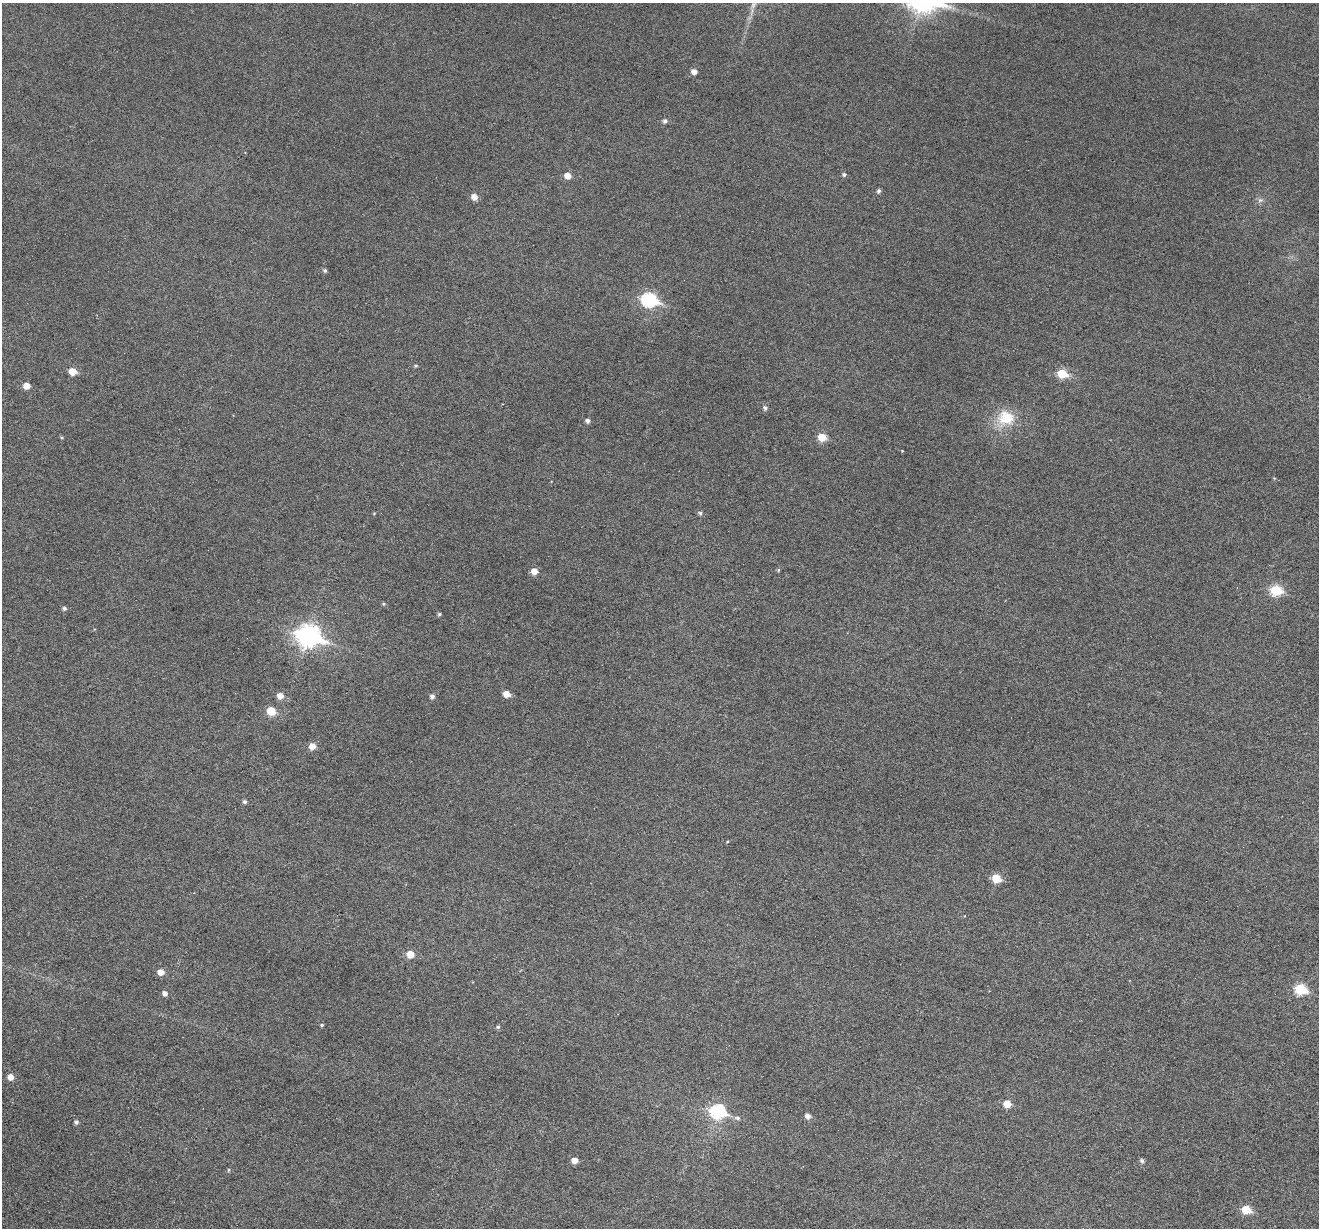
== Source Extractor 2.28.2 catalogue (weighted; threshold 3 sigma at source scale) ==
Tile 7 of 4 x 4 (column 3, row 2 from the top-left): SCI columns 2639-3955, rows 2709-3934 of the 5273 x 5289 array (HDU 1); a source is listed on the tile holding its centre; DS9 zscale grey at full resolution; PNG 1321 x 1230 px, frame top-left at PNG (2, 3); no overlay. Nothing masked; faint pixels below the display range render black.
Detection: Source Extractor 2.28.2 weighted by HDU 2 'WHT'; one run over the whole footprint, this tile lists its part. Background 0.0472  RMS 0.0054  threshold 0.0222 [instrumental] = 3 sigma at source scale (4.09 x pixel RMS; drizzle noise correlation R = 1.36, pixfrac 0.8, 0.05/0.05 arcsec/px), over >= 5 px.
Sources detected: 50; all 50 listed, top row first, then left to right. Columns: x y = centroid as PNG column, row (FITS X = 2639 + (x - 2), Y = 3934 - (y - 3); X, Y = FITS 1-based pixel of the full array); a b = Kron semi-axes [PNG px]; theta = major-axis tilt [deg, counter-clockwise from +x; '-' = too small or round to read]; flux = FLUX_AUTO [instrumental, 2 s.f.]
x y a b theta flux
694 72 5 5 - 2.9
665 121 5 5 - 1.3
844 174 5 5 - 0.98
567 176 6 5 - 5.2
879 191 5 5 - 1.2
474 197 5 5 - 4.6
1260 200 7 7 - 1.4
325 270 5 4 - 0.94
649 300 8 7 - 74
416 365 5 3 - 0.58
72 371 6 5 - 8.2
1062 374 6 5 - 18
26 386 5 5 - 5.1
765 408 5 5 - 1.4
1006 418 24 19 -9 15
588 421 5 4 - 1.6
62 437 5 3 - 0.5
822 437 6 5 - 10
700 513 5 5 - 0.95
778 570 4 4 - 0.62
534 571 6 5 - 4.3
1276 590 6 6 - 29
383 604 5 4 - 0.6
64 608 5 5 - 1.1
439 614 4 4 - 0.79
308 636 11 8 -15 280
506 694 6 5 - 5
280 696 6 6 - 3.9
432 696 5 5 - 1.7
271 711 6 5 - 13
312 746 6 6 - 4.2
245 802 5 5 - 1.2
727 842 4 3 - 0.4
996 878 6 5 - 13
410 954 6 6 - 6.9
161 972 6 6 - 3.7
1301 989 7 6 - 29
165 993 5 5 - 2.1
322 1025 5 4 - 0.6
498 1027 6 5 - 0.8
10 1077 6 5 - 3.9
1007 1104 6 5 - 7.8
718 1111 8 7 - 64
808 1116 6 5 - 2.6
737 1118 8 5 -2 1.4
76 1122 5 4 - 1.2
574 1160 5 5 - 4.1
1142 1160 5 5 - 1.3
228 1170 5 3 - 0.49
1246 1210 6 5 - 14